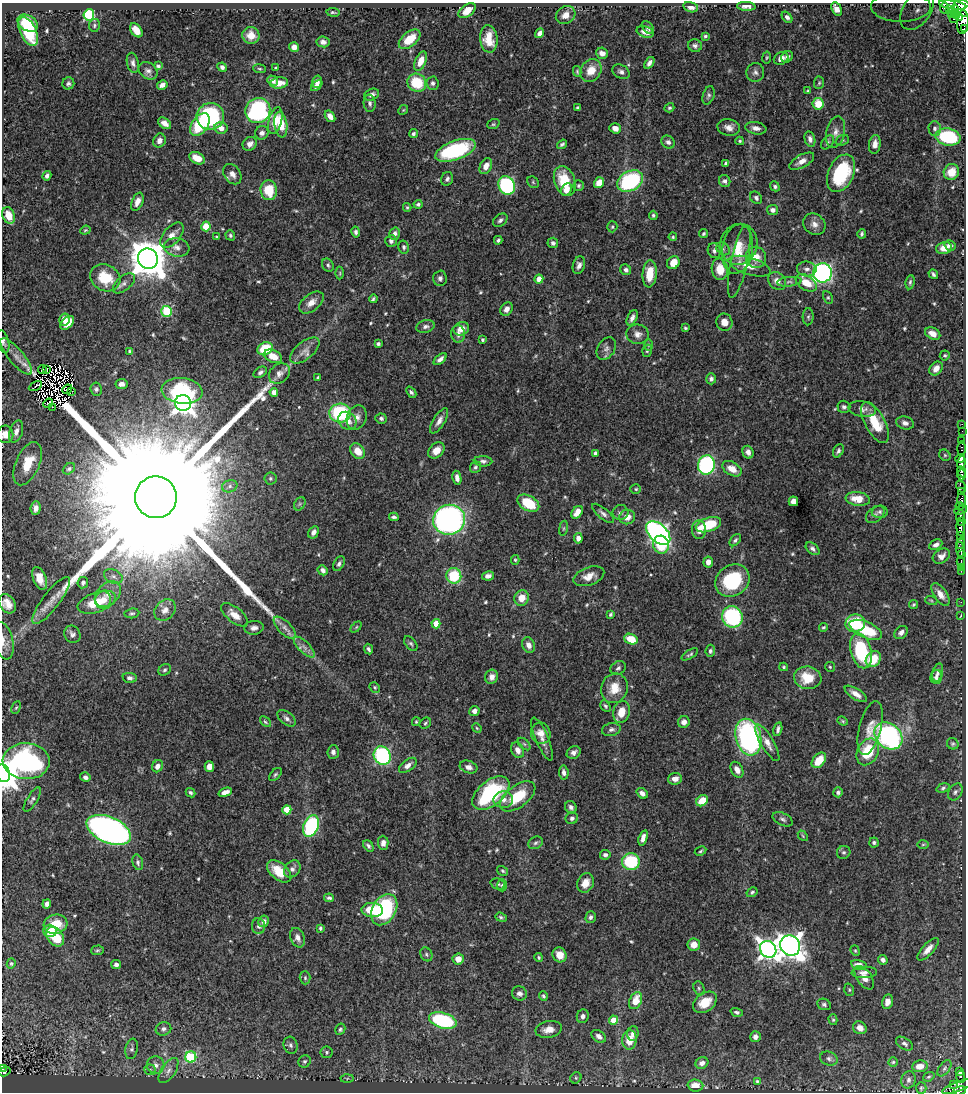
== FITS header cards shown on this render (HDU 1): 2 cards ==
NAXIS1  =                  964
NAXIS2  =                 1090

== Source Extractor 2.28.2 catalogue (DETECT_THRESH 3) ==
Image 964 x 1090 px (HDU 1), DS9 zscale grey, 1 PNG px = 1 image px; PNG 968 x 1094 px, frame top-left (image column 1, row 1090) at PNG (2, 3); each listed source drawn as its Kron ellipse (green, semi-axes under 4 px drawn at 4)
Background 0.619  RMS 0.015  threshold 0.0455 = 3 sigma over >= 5 px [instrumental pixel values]
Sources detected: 591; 9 with non-positive FLUX_AUTO (blend fragments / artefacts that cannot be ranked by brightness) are neither listed nor drawn; of the other 582, the 500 brightest by FLUX_AUTO listed and drawn (82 fainter detections omitted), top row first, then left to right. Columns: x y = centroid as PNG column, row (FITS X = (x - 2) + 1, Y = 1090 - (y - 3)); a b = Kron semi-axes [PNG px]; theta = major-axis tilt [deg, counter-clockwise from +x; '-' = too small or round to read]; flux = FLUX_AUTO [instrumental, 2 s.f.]
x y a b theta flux
953 5 14 3 -8 250
746 6 9 4 -4 4.9
691 7 7 5 -15 5.2
901 7 30 15 0 43
944 8 5 4 - 20
963 8 10 7 -43 380
836 9 7 5 -61 6.4
949 9 3 2 - 21
954 9 5 4 - 140
917 10 22 14 56 12
467 11 10 6 38 13
333 12 7 3 -7 1.6
952 14 3 3 - 30
956 14 5 3 - 40
89 15 5 5 - 110
566 15 10 8 35 9.4
787 17 6 4 -51 2.9
960 17 4 2 - 31
954 19 3 2 - 16
963 22 12 6 87 270
28 23 11 7 -31 35
94 25 6 5 - 2
648 28 7 5 -49 2.8
964 29 2 2 - 26
136 30 8 5 -55 13
28 31 15 8 -65 54
645 32 9 5 -17 7.2
540 33 5 4 - 6.8
251 35 8 8 - 14
705 36 4 4 - 2
410 39 12 7 39 23
489 39 14 9 -83 18
323 42 6 5 - 4
695 46 7 6 - 3.2
294 47 5 5 - 7
602 53 6 5 - 5.7
767 57 6 4 81 1.3
787 57 6 5 - 3.1
781 58 7 6 - 7.2
421 61 10 5 67 13
133 63 10 6 -78 4
649 63 6 4 55 4.4
158 66 4 4 - 2.1
222 67 5 4 - 3.2
276 68 3 3 - 2.1
260 69 6 4 -7 1.5
591 70 12 10 58 15
148 71 10 8 -36 4.4
577 71 5 4 - 1.5
621 72 9 6 -29 3.7
755 72 9 9 - 4.1
273 80 5 4 - 4.1
317 82 6 4 77 6.4
68 83 6 6 - 2.5
279 83 9 5 7 10
417 83 10 8 -37 39
433 83 7 6 - 3.6
819 83 6 5 - 1.7
162 85 5 4 - 4.9
317 86 7 4 44 4.2
808 91 3 3 - 1.4
371 95 8 5 23 4.5
709 95 9 5 72 2.6
370 103 8 6 -84 3.3
818 104 6 5 - 20
578 107 3 3 - 1.3
669 108 5 4 - 1.6
403 110 5 4 - 1.3
258 111 13 12 - 170
210 116 14 13 - 130
330 116 6 4 -53 7.1
275 120 14 6 76 16
165 123 7 5 -36 6.5
281 124 13 6 -82 24
493 124 6 4 20 1.5
200 125 13 8 54 50
729 127 11 8 -11 6.7
221 128 6 6 - 6
615 128 6 5 - 6.6
756 128 11 6 -10 5.6
935 128 7 6 - 3.5
836 132 16 9 77 8.1
262 133 7 6 - 4.3
413 134 4 4 - 2.7
948 137 12 8 -11 75
810 139 8 5 -76 3.9
842 140 7 5 21 1.7
159 141 7 6 - 5.2
740 141 4 3 - 1.5
668 142 7 6 - 3.5
827 142 8 5 51 2.5
250 144 7 6 - 5.2
562 144 5 3 - 2.2
875 144 9 6 82 7.2
455 150 21 9 19 110
197 158 8 5 -27 13
802 161 14 6 29 7.5
726 163 4 3 - 2.6
486 166 8 5 64 8.6
951 172 8 7 - 16
841 173 20 12 65 70
232 174 11 8 -54 7.4
47 176 5 3 - 3.5
447 179 7 5 66 2.9
565 181 15 10 -70 33
630 181 14 9 29 130
725 181 6 5 - 3.6
533 182 6 5 - 1.5
599 183 6 5 - 14
507 185 9 8 - 110
579 186 5 5 - 1.8
775 186 5 4 - 2
269 190 10 8 -84 31
566 190 6 5 - 9.9
756 198 7 5 -50 2.6
137 202 9 5 66 6.9
418 204 4 4 - 2.4
407 207 4 3 - 1.4
773 210 5 5 - 4.2
8 215 8 6 -68 15
653 215 4 4 - 1.8
500 220 8 5 40 3.1
814 224 12 10 -40 7.2
206 226 5 4 - 27
612 227 5 5 - 1.7
85 230 5 4 - 1.3
356 232 5 4 - 2.6
395 234 6 5 - 4.3
704 234 4 3 - 1.7
862 234 5 3 - 1.8
172 235 15 8 48 10
230 235 5 4 - 2.1
217 237 4 3 - 1.7
673 237 4 4 - 1.5
498 240 4 3 - 2.3
391 241 6 6 - 3.4
553 243 5 5 - 2.9
739 244 20 18 75 20
950 245 6 5 - 3.7
177 247 13 9 -10 7.1
404 247 6 5 - 2.7
944 248 8 6 13 11
723 249 7 5 -44 2.4
737 249 25 15 81 24
714 251 7 6 - 3.1
756 257 11 10 - 15
148 259 10 9 - 3100
739 261 37 8 78 11
673 263 7 6 - 13
328 265 7 5 -60 2.2
579 265 9 6 73 4.5
749 266 21 8 -17 13
720 269 11 8 -81 18
807 269 10 7 -5 4.6
626 270 6 5 - 3
340 273 6 4 90 1.5
822 273 9 9 - 270
650 274 13 7 85 22
933 274 5 3 - 2.3
105 278 16 13 -27 32
440 278 8 6 88 3.3
539 279 4 4 - 13
777 281 10 8 -45 7.8
789 282 12 4 7 3.4
910 282 7 4 81 2.2
124 283 13 7 41 4.9
806 283 11 7 -34 20
828 297 6 4 -63 1.7
373 299 4 3 - 1.6
311 302 14 8 38 10
506 309 7 5 55 5.3
167 311 5 5 - 68
808 317 8 5 87 2.3
632 318 8 4 65 4
65 320 6 5 - 8.3
724 322 8 8 - 8.6
67 323 8 5 46 14
425 326 9 6 16 3.7
685 328 3 3 - 1.5
461 329 8 6 25 9
458 334 9 7 -84 4.7
638 334 11 9 -8 6.5
933 334 8 5 -28 9.7
482 340 3 3 - 1.7
3 342 12 5 -76 4
378 344 4 4 - 2.1
648 345 6 4 -90 1.4
265 349 8 6 29 33
606 349 12 8 56 4.9
305 350 17 8 40 8.1
129 351 3 3 - 1.4
647 351 6 4 71 1.6
945 355 5 5 - 1.6
273 356 9 6 -25 11
16 357 23 7 -50 9.5
440 359 8 4 39 4.1
936 368 8 6 52 8.1
47 369 3 2 - 2
42 370 4 3 - 3
260 372 7 5 32 3
279 374 11 9 43 6.6
318 377 4 3 - 1.3
711 379 5 5 - 3.3
122 384 6 5 - 4.5
35 386 7 2 28 2.8
67 389 5 2 - 1.7
96 389 7 5 -81 2.5
72 391 3 2 - 3.9
182 391 20 13 -7 94
274 392 4 4 - 7.6
411 392 6 4 -50 2.3
48 403 5 2 - 2.6
183 403 8 8 - 820
52 407 2 2 - 6
844 407 6 6 - 3
862 409 14 7 -10 5.9
340 413 11 9 1 80
357 417 12 9 70 6.7
381 418 6 5 - 2.4
347 421 10 8 -48 9
439 421 14 6 58 6
875 423 22 10 -62 30
905 423 9 6 -17 4.5
962 424 2 2 - 3.1
962 431 2 2 - 5.5
16 432 11 6 73 5.7
5 434 9 8 - 8.9
962 441 3 3 - 6.2
962 448 7 3 87 15
436 450 9 7 47 11
358 451 8 6 -54 11
838 451 7 5 60 2.6
748 452 6 5 - 5
596 453 4 3 - 4.2
945 455 6 5 - 1.7
960 458 5 3 - 160
483 461 9 5 -2 3.1
961 462 6 3 75 210
28 464 23 12 66 28
706 465 10 8 72 180
475 467 6 5 - 2.1
69 469 7 5 37 2.1
732 469 10 6 -30 12
961 472 6 3 -65 180
962 475 6 3 -90 72
270 478 6 6 - 2
457 478 7 4 -79 5.1
230 486 8 6 17 3.1
961 487 6 3 -57 12
636 489 5 4 - 1.4
961 492 4 2 - 25
156 497 21 21 - 160000
858 499 12 7 -7 18
962 500 7 3 -88 53
793 501 5 5 - 8.3
528 503 12 7 -29 38
300 504 7 5 60 2
960 506 4 3 - 17
36 508 7 5 84 5.7
961 510 7 3 24 94
577 512 7 5 54 9.3
620 512 8 7 - 3
880 512 8 6 5 2.6
603 513 13 5 -40 3.9
875 515 10 7 40 3.4
960 516 6 4 70 66
394 517 5 3 - 2.2
627 517 8 7 - 9.1
449 520 16 15 - 340
961 521 3 2 - 18
708 525 13 7 18 43
563 528 8 4 81 1.4
961 528 8 3 -84 150
699 530 9 7 -86 8.2
314 532 6 5 - 5.1
658 533 14 9 -43 370
960 535 3 2 - 5.8
578 538 5 4 - 6.4
735 540 7 4 50 2.4
961 543 6 3 83 59
661 545 9 8 - 35
936 545 7 5 25 4.9
813 549 8 5 -38 3.2
960 549 7 3 -79 180
961 554 3 2 - 56
941 556 9 6 31 4.9
515 560 5 4 - 1.3
708 562 5 4 - 6.6
961 562 5 3 - 59
339 564 8 5 61 2.8
961 567 3 2 - 6.5
323 570 5 4 - 4.1
961 571 2 2 - 16
113 576 10 6 -28 4.3
454 576 8 7 - 47
488 576 6 4 11 4.2
589 576 16 9 20 10
40 578 12 6 -69 12
732 580 18 15 36 69
83 583 6 5 - 3.5
108 594 15 10 43 11
940 594 13 6 -56 7.6
522 598 8 7 - 14
103 600 8 8 - 9.9
931 600 6 4 -19 1.3
51 601 29 8 53 14
97 602 20 10 20 27
961 602 3 2 - 1.4
7 604 10 7 -56 10
913 605 5 4 - 1.4
165 610 12 9 45 6.7
132 613 7 5 7 2.1
235 615 16 7 -39 12
610 615 4 3 - 1.9
961 615 3 2 - 9.4
732 617 11 10 - 100
855 623 10 9 - 46
436 624 4 4 - 13
356 627 6 4 45 1.3
823 627 4 3 - 1.4
254 628 9 7 5 4.8
285 628 14 6 -45 6.8
866 630 17 8 -23 47
901 633 7 5 45 4.4
72 634 9 7 -60 4.4
631 639 7 5 -24 20
3 641 19 9 -76 9.4
411 644 8 5 -49 2.2
528 645 8 6 -66 6.6
304 647 13 5 -45 5.6
368 649 5 4 - 2.5
710 651 6 4 83 2.3
861 651 18 10 -75 67
690 654 9 4 32 1.9
873 659 9 7 50 25
784 667 4 3 - 1.4
830 667 5 4 - 1.3
618 668 8 6 36 2.6
165 670 7 5 35 2.1
938 672 9 5 73 4
492 677 7 6 - 6.1
936 677 7 5 72 3.3
130 678 7 5 -8 3.1
808 678 13 11 -9 24
375 687 6 4 -48 1.5
614 688 15 13 71 18
856 694 13 5 -32 7.6
605 706 6 4 -59 1.8
16 708 6 4 61 1.4
474 711 5 5 - 5.1
621 712 11 8 77 15
286 718 10 6 -38 4.2
843 721 5 4 - 1.3
265 722 6 4 -44 1.5
416 722 4 3 - 1.3
684 722 6 6 - 4.9
425 723 6 5 - 1.8
477 728 5 4 - 1.3
870 728 27 11 76 14
611 729 9 6 12 3.7
778 729 7 3 75 2.9
541 733 11 9 -68 8.6
888 736 15 12 -42 210
748 737 19 12 -75 200
542 739 23 6 -67 6.9
767 743 21 6 -59 9
524 744 7 4 -44 1.9
953 744 6 5 - 1.8
518 750 8 6 -65 6.6
333 752 7 5 86 3.9
574 752 7 6 - 4.5
868 752 14 10 63 38
382 756 9 8 - 130
819 760 9 5 50 24
26 761 23 18 -3 180
408 765 10 5 38 5.6
157 766 6 5 - 5.9
209 766 5 4 - 8.6
468 767 9 6 -17 5.8
737 770 8 5 -60 6.7
564 772 7 5 -82 4.4
3 773 9 6 -75 1400
275 774 8 4 45 2
85 777 5 4 - 3.2
675 779 7 6 - 6.7
943 788 7 4 17 2
225 792 7 4 20 7.2
838 792 5 4 - 3.1
955 792 9 6 57 3.4
190 793 5 4 - 2.2
491 793 22 12 39 110
642 793 6 4 -39 4.9
518 796 20 10 37 36
32 800 14 5 59 3.5
503 800 10 8 3 6.9
702 801 6 5 - 18
571 807 6 5 - 3.6
287 810 4 4 - 22
572 818 6 6 - 2.7
783 819 11 6 -27 3.3
311 826 11 7 66 120
109 830 23 13 -23 610
803 836 6 4 -49 1.3
643 838 8 4 72 5.8
874 842 5 4 - 2
383 843 7 5 -89 5
535 843 8 6 32 2.5
923 844 6 4 2 1.4
368 846 6 4 -51 2.6
700 851 6 4 28 1.6
844 852 7 6 - 2.7
605 855 5 4 - 2.9
138 862 8 5 -75 2.6
631 862 9 8 - 60
292 869 9 7 50 4.8
279 871 14 8 -40 21
503 871 6 4 -33 1.8
586 883 10 8 65 10
498 884 7 5 -19 2.3
502 885 6 5 - 2
752 892 6 4 30 2
329 898 5 3 - 2.1
47 904 4 4 - 4
372 910 11 7 -4 29
384 910 17 11 60 120
501 917 6 4 -20 1.8
591 917 6 5 - 3.1
264 921 6 5 - 4.8
56 924 12 9 15 24
259 926 8 6 -85 3.3
320 928 4 3 - 1.6
50 931 7 6 - 12
55 937 11 7 -52 36
298 938 10 7 -69 5.8
694 945 6 6 - 9.6
790 945 10 9 - 980
768 949 9 7 -47 580
928 949 14 5 48 9.6
97 950 6 4 4 1.6
855 951 5 4 - 1.4
426 954 7 5 -61 2.2
560 955 8 6 -56 11
539 957 4 4 - 1.4
458 959 5 5 - 9.8
883 960 5 4 - 3.7
11 963 5 4 - 1.7
116 964 5 4 - 3.6
859 965 8 5 -12 5.5
864 972 13 5 3 4.7
305 978 6 5 - 2.1
864 978 13 7 -55 9
699 988 7 5 -69 2.2
849 990 6 4 -71 1.4
519 993 7 7 - 5.3
543 996 5 4 - 2.2
636 1001 9 6 64 21
705 1002 13 9 36 22
887 1002 7 5 76 7.6
824 1004 7 5 -25 2.5
737 1012 6 4 -17 2.1
583 1016 7 6 - 4.4
443 1020 14 7 -16 130
613 1020 4 4 - 14
833 1020 5 4 - 1.5
860 1028 7 6 - 5.8
163 1029 8 6 21 3.6
340 1029 6 5 - 2.2
549 1029 13 8 10 11
633 1033 7 5 86 4.9
599 1036 8 5 -35 4.3
755 1037 5 5 - 4.9
629 1040 10 7 83 16
904 1044 9 5 -33 3.2
291 1045 8 7 - 3.5
132 1049 10 6 79 3.2
327 1052 6 6 - 2.4
191 1057 5 5 - 75
829 1059 9 7 -24 3.4
304 1061 6 6 - 2.5
893 1062 5 4 - 1.4
702 1063 6 5 - 5.2
156 1065 9 8 - 5.7
920 1066 8 6 8 11
2 1068 3 2 - 32
944 1068 9 5 54 2.7
150 1070 5 5 - 1.9
168 1071 14 7 56 5.9
4 1072 6 4 17 62
960 1072 4 3 - 31
929 1077 6 4 20 1.5
961 1077 6 3 -85 66
347 1078 6 4 2 1.4
576 1078 6 5 - 1.8
908 1080 9 7 76 4.2
757 1081 4 4 - 1.3
954 1084 3 2 - 16
695 1086 8 6 -3 12
958 1087 17 5 20 130
921 1088 6 5 - 1.7
960 1091 7 3 18 110
At the frame edge (FLAGS 8, measured only in part): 12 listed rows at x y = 901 7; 963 8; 963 22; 964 29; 3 342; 5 434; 7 604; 3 641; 3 773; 2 1068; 4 1072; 960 1091
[82 fainter detections neither listed nor drawn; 9 non-positive-flux detections neither listed nor drawn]